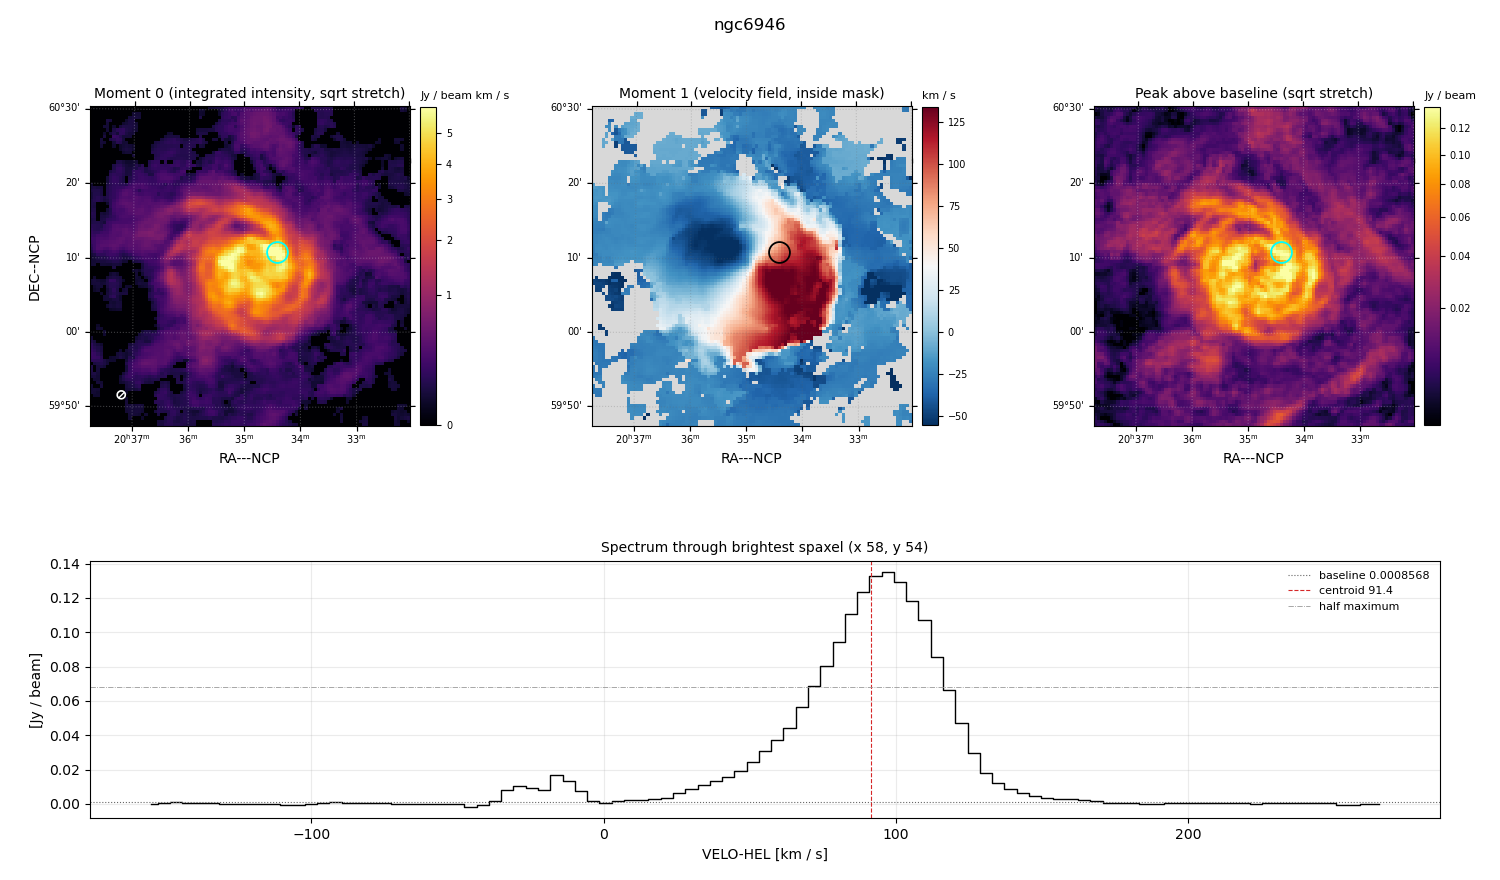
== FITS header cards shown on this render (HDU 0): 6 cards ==
OBJECT  = 'ngc6946 '  /
BUNIT   = 'JY/BEAM '  /
CTYPE1  = 'RA---NCP          ' / PRIMARY AXIS NAME
CTYPE2  = 'DEC--NCP          ' / PRIMARY AXIS NAME
CTYPE3  = 'VELO-HEL          ' / PRIMARY AXIS NAME
CUNIT3  = 'km/s              ' / PRIMARY AXIS UNITS

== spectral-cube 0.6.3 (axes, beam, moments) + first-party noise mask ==
SpectralCube HDU 0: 101 channels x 100 x 100 spaxels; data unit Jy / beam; figure title: ngc6946
Units: CUNIT1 'DEGREE' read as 'deg', CUNIT2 'DEGREE' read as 'deg', BUNIT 'JY/BEAM' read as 'Jy/beam' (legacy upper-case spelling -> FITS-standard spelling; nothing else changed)
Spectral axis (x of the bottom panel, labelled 'VELO-HEL [km / s]'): -155 .. 265 km / s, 101 channels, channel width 4.2 km / s
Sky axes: RA---NCP/DEC--NCP; field 43' x 43' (26 arcsec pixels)
Beam (drawn as the hatched ellipse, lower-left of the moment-0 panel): BMAJ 65.6 arcsec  BMIN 63.6 arcsec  BPA -74.2 deg
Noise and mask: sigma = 5.9e-04 Jy / beam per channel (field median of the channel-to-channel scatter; includes a channel-correlation factor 1.8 measured on the 1164 emission-free spaxels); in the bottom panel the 62 channels outside the line scatter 9.7e-04 Jy / beam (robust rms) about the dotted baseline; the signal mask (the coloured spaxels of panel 2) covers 77% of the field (11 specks smaller than half a beam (3.6 px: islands under 4 px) dropped from it)
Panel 1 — Moment 0 (line voxels x channel width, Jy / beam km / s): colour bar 0 .. 5.92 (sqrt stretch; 0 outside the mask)
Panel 2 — Moment 1 (intensity-weighted velocity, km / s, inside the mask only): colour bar -56 .. 134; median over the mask -21
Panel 3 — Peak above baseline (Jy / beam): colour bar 0.00156 .. 0.138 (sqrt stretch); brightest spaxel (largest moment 0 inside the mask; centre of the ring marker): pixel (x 58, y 54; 0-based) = FK5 20h34m25s +60d11m00s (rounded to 5 s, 30 arcsec steps: no finer than the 26 arcsec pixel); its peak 0.134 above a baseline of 0.0008568
Panel 4 — spectrum at that spaxel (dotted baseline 0.0008568 Jy / beam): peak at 97 km / s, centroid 91.4 km / s (red dashed line; intensity-weighted over the run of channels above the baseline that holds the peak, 3 .. 171 km / s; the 1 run listed below outside that range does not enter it, the 1 inside it does), W50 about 46 km / s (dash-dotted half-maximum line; edge to edge of the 11 channels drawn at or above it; only the peak's own feature rises above it); detected line = 39 of 101 channels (39%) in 2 separate runs between -35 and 154 km / s (a double-peaked / double-horned profile) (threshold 4 sigma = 0.0024 Jy / beam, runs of >= 3 channels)
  those 2 runs, left to right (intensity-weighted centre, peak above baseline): -20 km / s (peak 0.016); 91 km / s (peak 0.13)